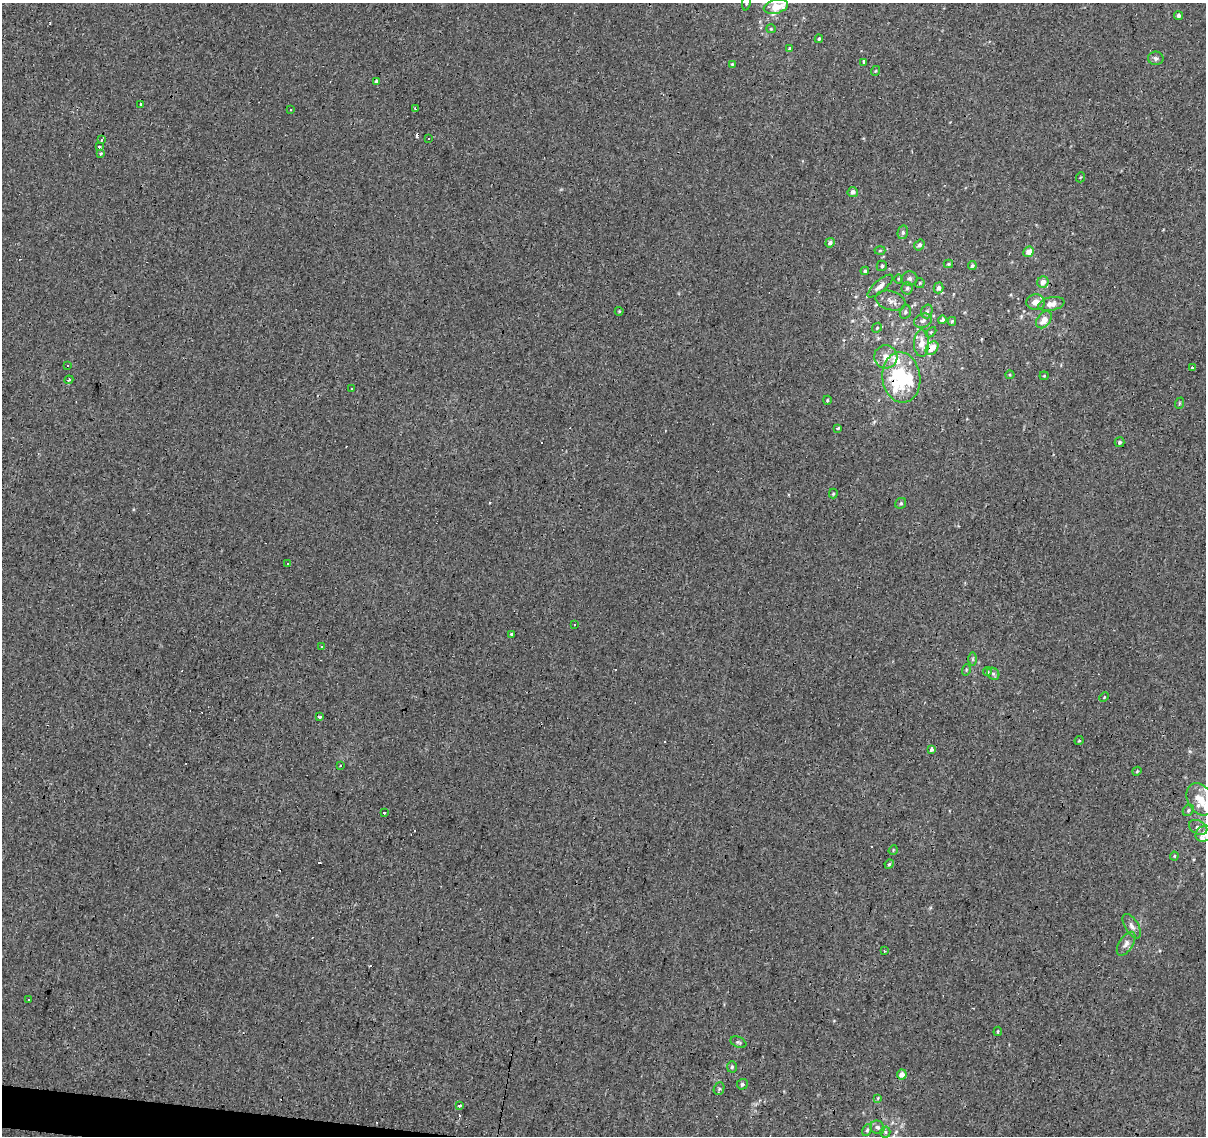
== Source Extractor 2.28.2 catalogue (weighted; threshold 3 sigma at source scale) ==
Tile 7 of 4 x 4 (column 3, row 2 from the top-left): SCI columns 2411-3614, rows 2488-3621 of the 4824 x 5035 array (HDU 1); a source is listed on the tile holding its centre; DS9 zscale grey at full resolution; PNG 1208 x 1138 px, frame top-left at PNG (2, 3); each listed source drawn as its Kron ellipse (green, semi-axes under 4 px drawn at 4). Shown black and unused: <1% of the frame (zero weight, under 3 of 4 exposures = <1% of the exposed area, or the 3 px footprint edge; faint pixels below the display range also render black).
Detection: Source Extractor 2.28.2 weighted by HDU 2 'WHT'; one run over the whole footprint, this tile lists its part. Background -0.00146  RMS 0.0033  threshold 0.0146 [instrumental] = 3 sigma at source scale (4.5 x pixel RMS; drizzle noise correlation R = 1.50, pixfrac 1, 0.0396/0.0396 arcsec/px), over >= 5 px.
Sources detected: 126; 17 cosmic-ray / hot-pixel residue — neither listed nor drawn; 8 inside a brighter listed object's ellipse — not listed separately; the other 101 listed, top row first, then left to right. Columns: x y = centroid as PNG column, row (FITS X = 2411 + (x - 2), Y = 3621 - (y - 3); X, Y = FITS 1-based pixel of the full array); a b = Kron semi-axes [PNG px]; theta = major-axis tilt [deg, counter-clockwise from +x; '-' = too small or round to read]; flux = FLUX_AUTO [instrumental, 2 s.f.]
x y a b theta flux
746 3 8 4 84 0.49
776 7 12 7 14 5.9
1178 16 4 4 - 0.88
771 29 5 4 - 0.36
819 39 4 3 - 0.54
789 48 4 3 - 0.33
1156 58 8 6 1 0.86
864 62 3 3 - 6
732 64 4 4 - 0.33
875 71 5 3 - 0.31
377 82 3 3 - 5.8
141 104 3 2 - 0.49
291 109 3 3 - 1.3
415 109 4 2 - 0.34
429 138 3 3 - 0.46
102 140 3 3 - 0.35
99 147 3 3 - 1.7
100 154 3 3 - 1.1
1081 177 5 3 - 0.28
853 192 5 5 - 1.3
903 232 7 5 78 0.72
830 243 5 4 - 1.1
919 245 6 4 54 0.87
880 251 5 3 - 0.38
1029 252 5 5 - 2.9
948 264 4 4 - 0.37
882 266 5 5 - 0.57
972 266 4 4 - 0.64
865 271 4 4 - 0.5
898 279 5 3 - 0.36
909 279 8 7 - 1.1
1043 282 6 5 - 2
920 283 5 5 - 0.38
880 286 16 5 41 2.1
907 288 6 5 - 0.72
938 288 5 5 - 1.3
890 301 15 9 -16 2.2
1036 302 9 8 - 2.3
1051 304 13 6 13 2.1
619 311 4 4 - 0.33
927 311 7 5 73 0.81
905 312 7 5 75 0.73
942 320 4 4 - 0.92
1044 320 9 6 52 3.2
923 321 9 6 20 1.1
952 321 4 3 - 0.52
877 328 5 4 - 0.49
931 332 6 4 45 0.43
921 343 13 7 89 3
932 348 7 5 49 3.7
886 357 11 11 - 3.4
67 365 3 3 - 3.7
1193 367 3 3 - 4
1010 375 4 4 - 0.33
1044 376 4 4 - 0.33
901 377 25 19 -83 26
69 380 4 3 - 0.38
351 389 3 2 - 0.3
827 400 4 4 - 0.35
1180 403 6 3 70 0.38
838 428 3 3 - 0.91
1120 442 5 5 - 0.56
833 494 5 4 - 0.4
901 503 6 5 - 0.56
287 564 3 2 - 0.32
575 625 3 3 - 0.5
512 634 3 3 - 4.1
321 647 3 3 - 2.2
973 659 6 4 -89 0.47
966 670 6 3 73 0.35
987 672 4 4 - 0.64
993 674 7 5 -43 0.74
1104 697 5 3 - 0.28
320 716 3 3 - 12
1079 741 4 4 - 0.38
931 749 4 3 - 15
341 766 3 2 - 0.39
1137 771 4 3 - 0.31
1200 799 17 12 -60 7
1188 810 6 5 - 0.52
384 813 3 3 - 0.69
1198 827 10 6 -27 1.1
1204 834 9 7 35 1.7
893 850 5 4 - 0.33
1174 856 4 4 - 0.36
889 864 5 4 - 0.4
1132 926 14 6 -58 1.6
1126 944 13 7 57 1.7
884 951 3 2 - 0.46
28 999 3 3 - 0.53
998 1031 5 3 - 0.36
738 1042 8 5 -22 0.62
732 1067 6 5 - 0.52
902 1074 5 5 - 2.5
742 1084 5 5 - 0.64
719 1089 6 5 - 0.57
878 1098 4 4 - 0.37
459 1105 3 3 - 1.2
877 1127 7 6 - 0.9
867 1130 6 4 60 0.52
885 1132 5 5 - 0.52
Overlapping masked pixels (flux is a lower limit): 3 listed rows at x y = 377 82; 932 348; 901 377
Isophote crosses this tile's border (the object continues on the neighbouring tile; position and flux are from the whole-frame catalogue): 4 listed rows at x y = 746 3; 776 7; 1200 799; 1204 834